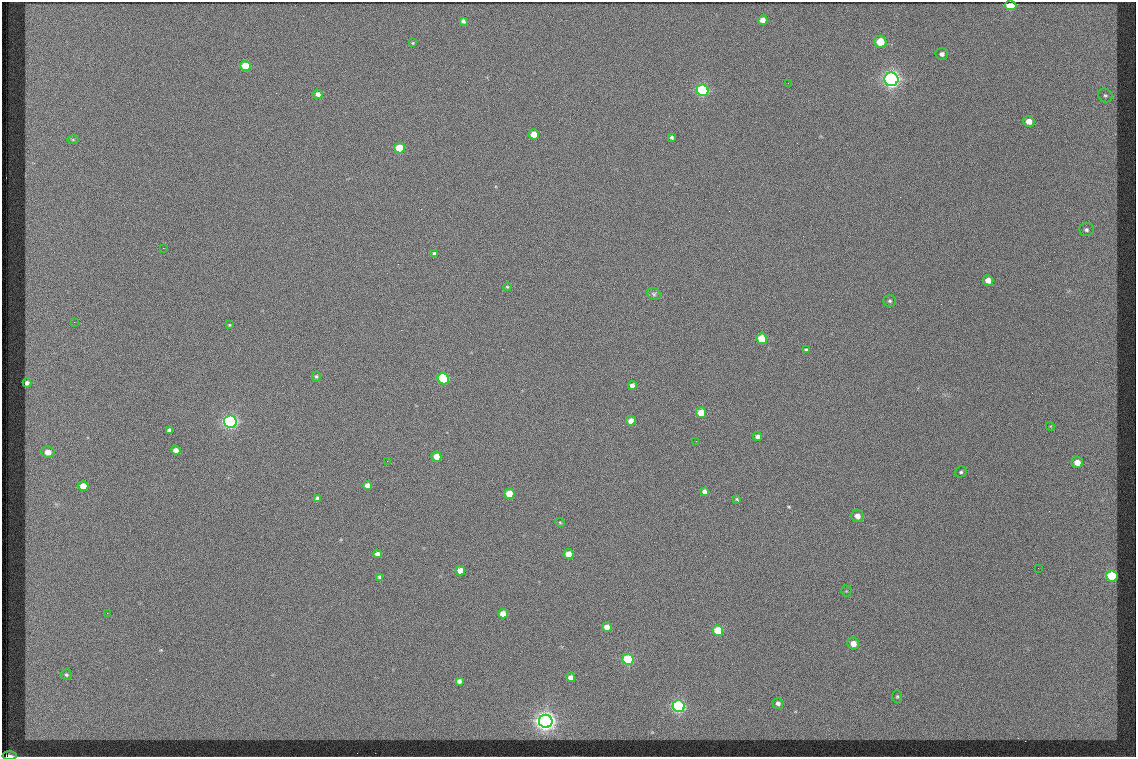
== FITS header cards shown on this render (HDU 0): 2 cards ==
NAXIS1  =                 1134
NAXIS2  =                  755

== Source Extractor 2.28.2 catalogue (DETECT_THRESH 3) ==
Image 1134 x 755 px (HDU 0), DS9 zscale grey, 1 PNG px = 1 image px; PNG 1138 x 759 px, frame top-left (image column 1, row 755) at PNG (2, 2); each listed source drawn as its Kron ellipse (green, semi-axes under 4 px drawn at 4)
Background 262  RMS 2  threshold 5.86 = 3 sigma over >= 5 px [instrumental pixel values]
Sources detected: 74; all 74 listed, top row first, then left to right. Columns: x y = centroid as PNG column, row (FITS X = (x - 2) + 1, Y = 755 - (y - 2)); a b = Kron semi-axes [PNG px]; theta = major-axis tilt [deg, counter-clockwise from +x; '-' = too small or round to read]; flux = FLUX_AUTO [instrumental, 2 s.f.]
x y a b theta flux
1011 5 5 5 - 5700
763 20 5 4 - 1200
463 21 4 4 - 300
880 42 6 6 - 4100
413 43 3 3 - 110
942 54 6 6 - 550
246 66 5 5 - 3100
891 79 7 7 - 55000
788 83 2 2 - 54
702 90 6 5 - 17000
318 94 5 4 - 510
1105 95 7 6 - 410
1029 121 6 5 - 1400
534 134 5 5 - 1800
672 137 3 3 - 190
73 139 6 4 0 160
399 148 5 5 - 3700
1086 230 7 6 - 410
163 248 2 2 - 120
435 254 4 4 - 340
988 280 5 5 - 1200
507 287 4 3 - 130
654 294 7 5 -28 210
890 301 6 6 - 320
74 322 2 2 - 66
229 325 4 4 - 130
762 339 5 5 - 4700
806 350 3 2 - 150
316 376 5 4 - 180
443 379 6 5 - 6800
27 383 4 4 - 410
632 386 4 4 - 800
701 413 5 5 - 3200
631 421 5 4 - 1100
230 422 6 6 - 31000
1050 426 4 3 - 120
169 430 4 4 - 310
758 437 4 4 - 480
696 441 2 2 - 120
176 450 5 4 - 810
48 452 6 6 - 1300
436 457 5 5 - 1700
387 461 2 2 - 190
1077 463 6 5 - 1400
961 472 6 5 - 260
367 485 4 4 - 640
83 486 5 5 - 1700
704 491 4 4 - 450
509 494 5 5 - 3000
317 498 4 3 - 220
737 499 3 2 - 120
857 516 6 6 - 1100
560 523 5 3 - 110
377 554 4 4 - 460
569 554 5 5 - 2300
1038 568 2 2 - 65
460 571 5 4 - 1400
1112 576 6 5 - 7900
380 577 4 4 - 270
846 591 5 5 - 200
107 613 2 2 - 72
503 614 5 5 - 1400
607 627 5 4 - 950
718 630 5 5 - 4900
853 644 6 5 - 1600
628 660 5 5 - 10000
66 675 5 5 - 230
570 677 5 4 - 610
459 681 4 4 - 430
897 696 6 5 - 210
778 703 5 5 - 470
679 706 6 6 - 25000
546 721 7 6 - 77000
10 755 7 2 -1 330
At the frame edge (FLAGS 8, measured only in part): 1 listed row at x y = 10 755